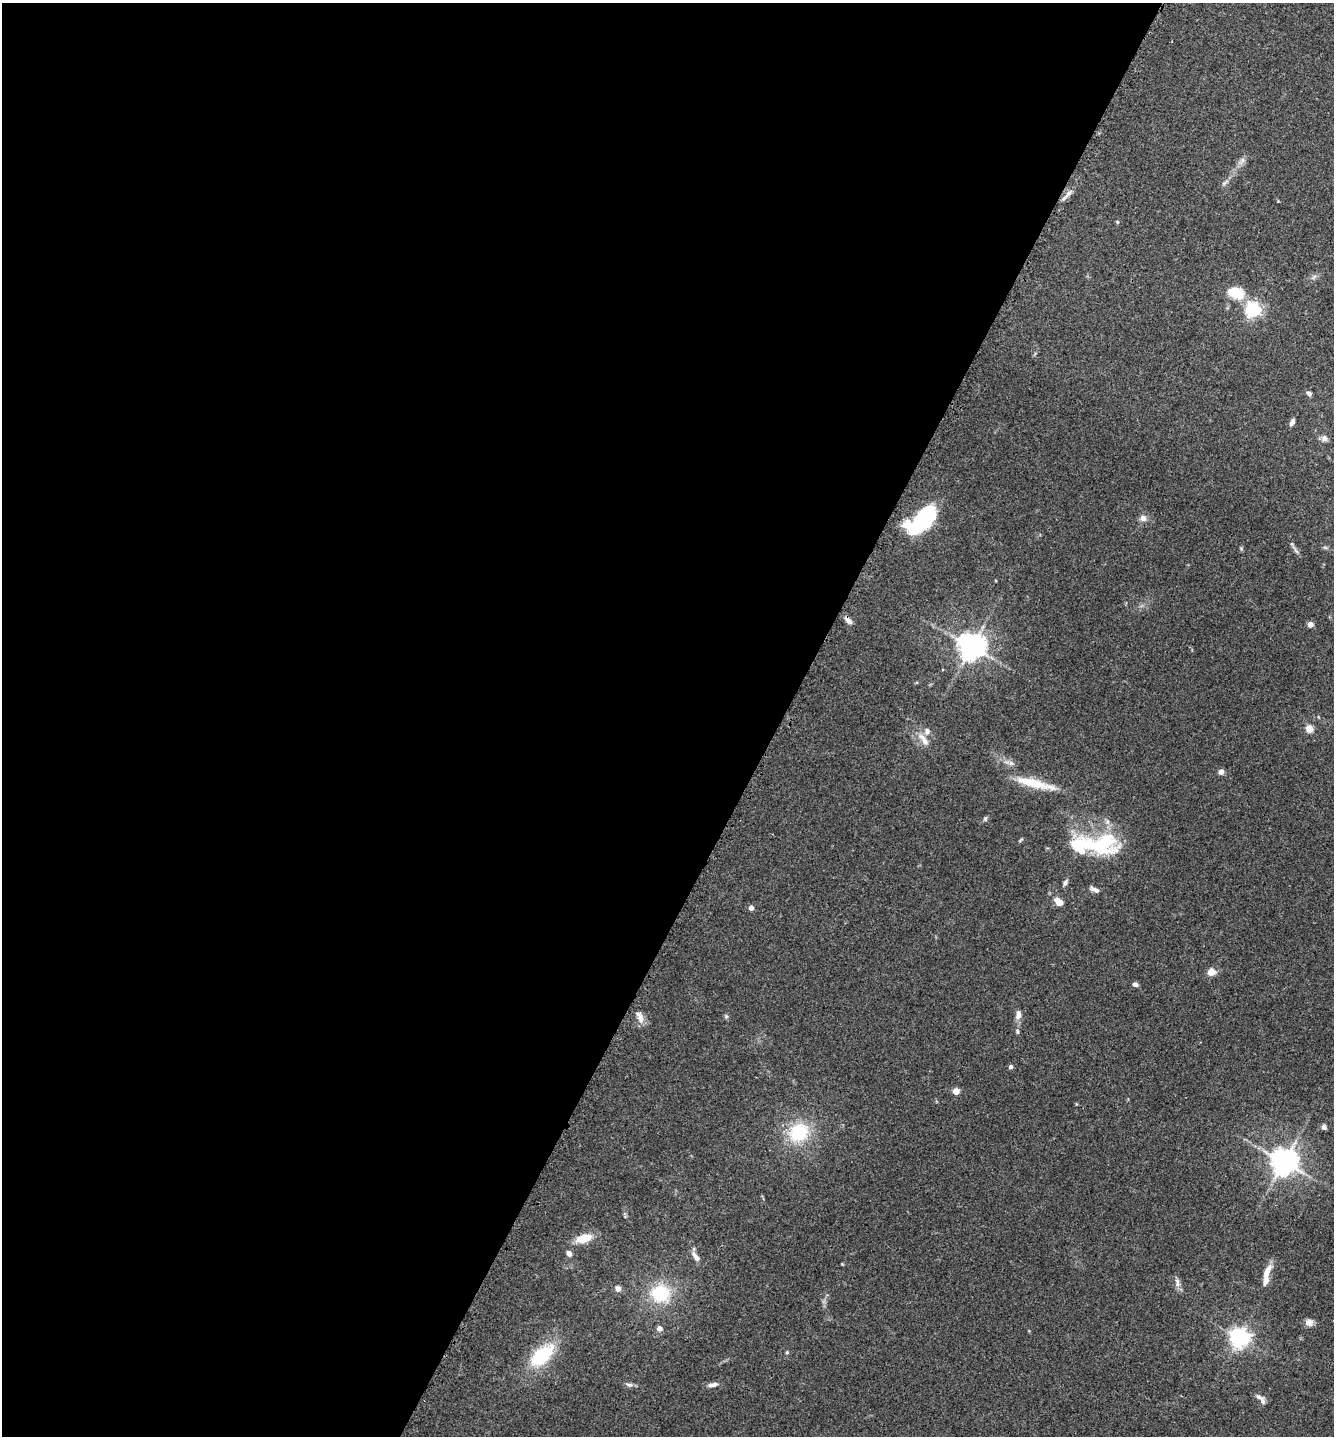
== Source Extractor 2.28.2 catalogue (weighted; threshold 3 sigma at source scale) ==
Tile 5 of 4 x 4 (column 1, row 2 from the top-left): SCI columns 162-1493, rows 2897-4330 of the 5793 x 5786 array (HDU 1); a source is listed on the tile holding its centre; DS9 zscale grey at full resolution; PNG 1336 x 1438 px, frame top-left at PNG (2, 3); no overlay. Shown black and unused: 59% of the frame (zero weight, under 3 of 4 exposures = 2% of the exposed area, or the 3 px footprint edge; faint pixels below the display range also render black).
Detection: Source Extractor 2.28.2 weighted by HDU 2 'WHT'; one run over the whole footprint, this tile lists its part. Background 0.0752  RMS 0.0058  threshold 0.026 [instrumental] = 3 sigma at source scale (4.5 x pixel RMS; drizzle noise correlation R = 1.50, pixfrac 1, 0.05/0.05 arcsec/px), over >= 5 px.
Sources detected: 61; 1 inside a brighter object's white glare — not listed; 4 inside a brighter listed object's ellipse — not listed separately; the other 56 listed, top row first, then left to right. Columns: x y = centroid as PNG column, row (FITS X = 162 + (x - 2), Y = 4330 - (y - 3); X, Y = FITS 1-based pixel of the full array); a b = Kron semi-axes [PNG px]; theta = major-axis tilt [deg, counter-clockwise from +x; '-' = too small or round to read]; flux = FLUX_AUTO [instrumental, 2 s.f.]
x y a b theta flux
1242 160 7 6 - 1.8
1224 183 8 4 37 1.2
1069 193 9 6 44 2.6
1117 222 5 4 - 0.68
1314 277 8 4 38 1.3
1236 293 20 14 -21 14
1253 310 6 6 - 160
1309 393 7 5 -12 1.5
1292 422 10 5 65 1.9
1324 438 9 8 - 2.4
1143 518 9 8 - 2.9
923 520 29 15 51 55
1325 547 6 4 -19 0.88
1296 551 9 4 -48 1.6
848 620 13 5 -48 2.7
1310 624 4 4 - 5.7
971 647 8 8 - 740
1309 729 5 4 - 16
927 731 10 8 82 2.6
924 740 22 8 -53 5.6
1011 763 7 5 -43 1.6
1221 772 7 7 - 1.9
1032 783 46 11 -14 16
985 819 7 5 75 1
1021 840 8 3 45 0.69
1100 844 50 27 1 44
1065 883 8 5 58 1.6
1095 890 12 5 -28 2.4
1059 902 7 5 -43 7.3
751 908 4 4 - 3.5
1211 972 12 10 23 3.8
1135 984 7 5 -20 1.6
1018 1015 12 7 78 3.3
726 1016 6 4 -46 0.94
641 1018 14 9 -72 4.2
1017 1031 6 5 - 0.94
1011 1067 4 4 - 1.9
956 1091 4 4 - 11
1324 1127 6 5 - 2.1
799 1132 22 19 32 30
1284 1162 8 8 - 760
584 1238 16 8 16 12
569 1253 6 5 - 2.6
696 1257 15 6 -51 3.4
1267 1272 18 7 65 6.3
1177 1283 14 6 -82 2.6
618 1288 7 6 - 2.6
660 1293 19 17 9 28
1309 1322 10 9 - 2.9
659 1328 5 5 - 3.1
1239 1338 6 6 - 310
787 1352 5 4 - 0.71
542 1355 30 16 41 31
629 1384 11 4 -6 1.6
713 1385 13 5 9 2.9
1259 1397 11 6 -24 2.3
Overlapping masked pixels (flux is a lower limit): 1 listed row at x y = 848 620